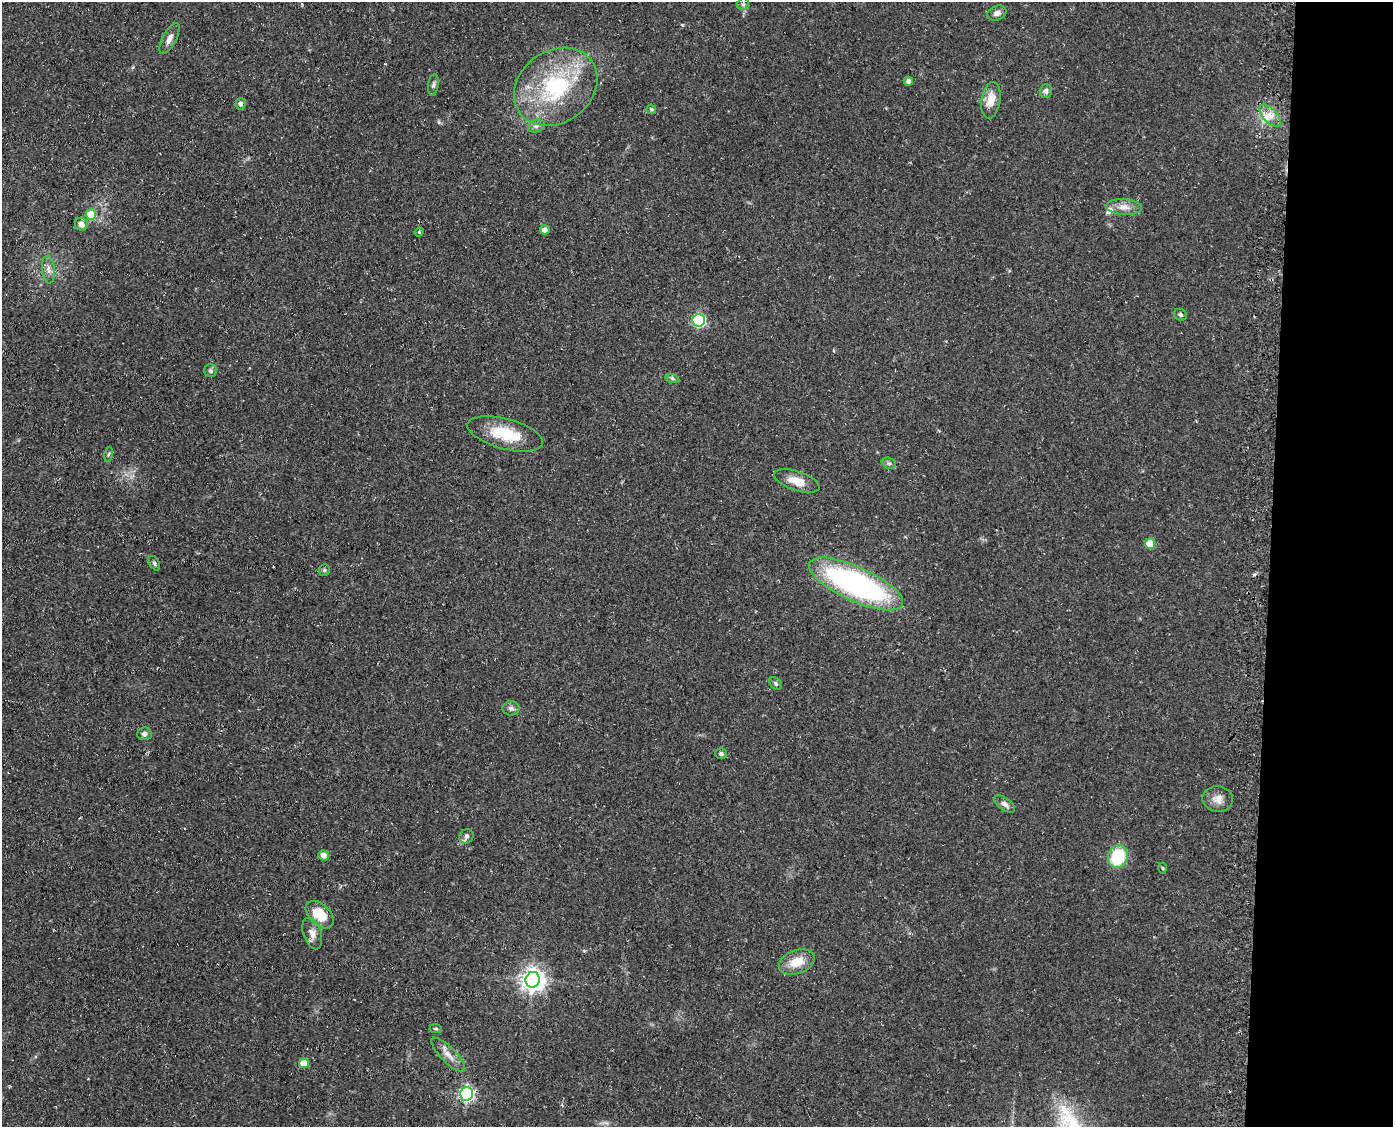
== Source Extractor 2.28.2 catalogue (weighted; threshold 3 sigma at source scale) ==
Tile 9 of 3 x 4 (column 3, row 3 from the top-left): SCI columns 3067-4457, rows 1126-2250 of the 4597 x 4502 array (HDU 1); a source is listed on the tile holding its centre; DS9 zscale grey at full resolution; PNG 1395 x 1129 px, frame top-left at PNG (2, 2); each listed source drawn as its Kron ellipse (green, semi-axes under 4 px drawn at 4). Shown black and unused: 9% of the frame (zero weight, under 3 of 4 exposures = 4% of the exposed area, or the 3 px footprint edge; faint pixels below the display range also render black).
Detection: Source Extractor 2.28.2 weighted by HDU 2 'WHT'; one run over the whole footprint, this tile lists its part. Background 0.15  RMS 0.0077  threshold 0.0346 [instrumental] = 3 sigma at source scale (4.5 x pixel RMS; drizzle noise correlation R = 1.50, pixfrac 1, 0.05/0.05 arcsec/px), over >= 5 px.
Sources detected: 50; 1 inside a brighter object's white glare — neither listed nor drawn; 1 inside a brighter listed object's ellipse — not listed separately; the other 48 listed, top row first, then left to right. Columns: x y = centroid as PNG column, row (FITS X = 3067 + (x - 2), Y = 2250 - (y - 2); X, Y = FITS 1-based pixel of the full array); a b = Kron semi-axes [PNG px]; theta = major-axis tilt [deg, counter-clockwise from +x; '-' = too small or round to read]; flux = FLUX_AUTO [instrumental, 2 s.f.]
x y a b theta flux
743 4 6 5 - 1.6
997 13 10 7 24 3.2
170 38 17 7 62 4.8
908 81 5 4 - 3.1
433 85 11 5 82 2.2
556 87 44 36 36 85
1046 91 6 6 - 2.7
991 100 18 9 82 11
240 104 5 5 - 2.2
651 109 5 4 - 1.3
1270 115 13 7 -46 6.8
536 126 8 6 16 2.6
1124 207 18 8 -3 6.6
91 214 5 5 - 21
81 224 7 6 - 5
545 230 5 4 - 5.6
419 232 5 4 - 1.1
48 270 14 6 -84 4.2
1180 315 7 5 -31 1.7
699 320 6 6 - 100
210 371 6 6 - 1.7
672 378 7 4 -19 1.4
505 434 39 15 -15 29
108 454 7 3 80 1.2
889 463 7 5 -20 1.6
797 481 23 9 -18 12
1150 544 5 5 - 20
154 563 8 5 -60 1.5
324 570 6 5 - 1.1
856 584 51 17 -25 190
776 684 7 5 -51 1.5
511 708 8 7 - 2.4
144 734 7 6 - 2.3
721 754 6 5 - 1.7
1218 799 15 13 -11 7
1005 804 12 6 -35 3.6
466 836 7 6 - 2.6
324 855 5 5 - 5.7
1118 857 11 9 69 35
1163 868 5 3 - 0.79
320 915 17 10 -43 21
312 933 16 9 -72 5.5
797 962 18 11 20 14
533 980 8 7 - 530
436 1029 6 4 -4 1.1
448 1055 23 7 -45 6.7
304 1063 5 5 - 13
466 1094 7 6 - 170